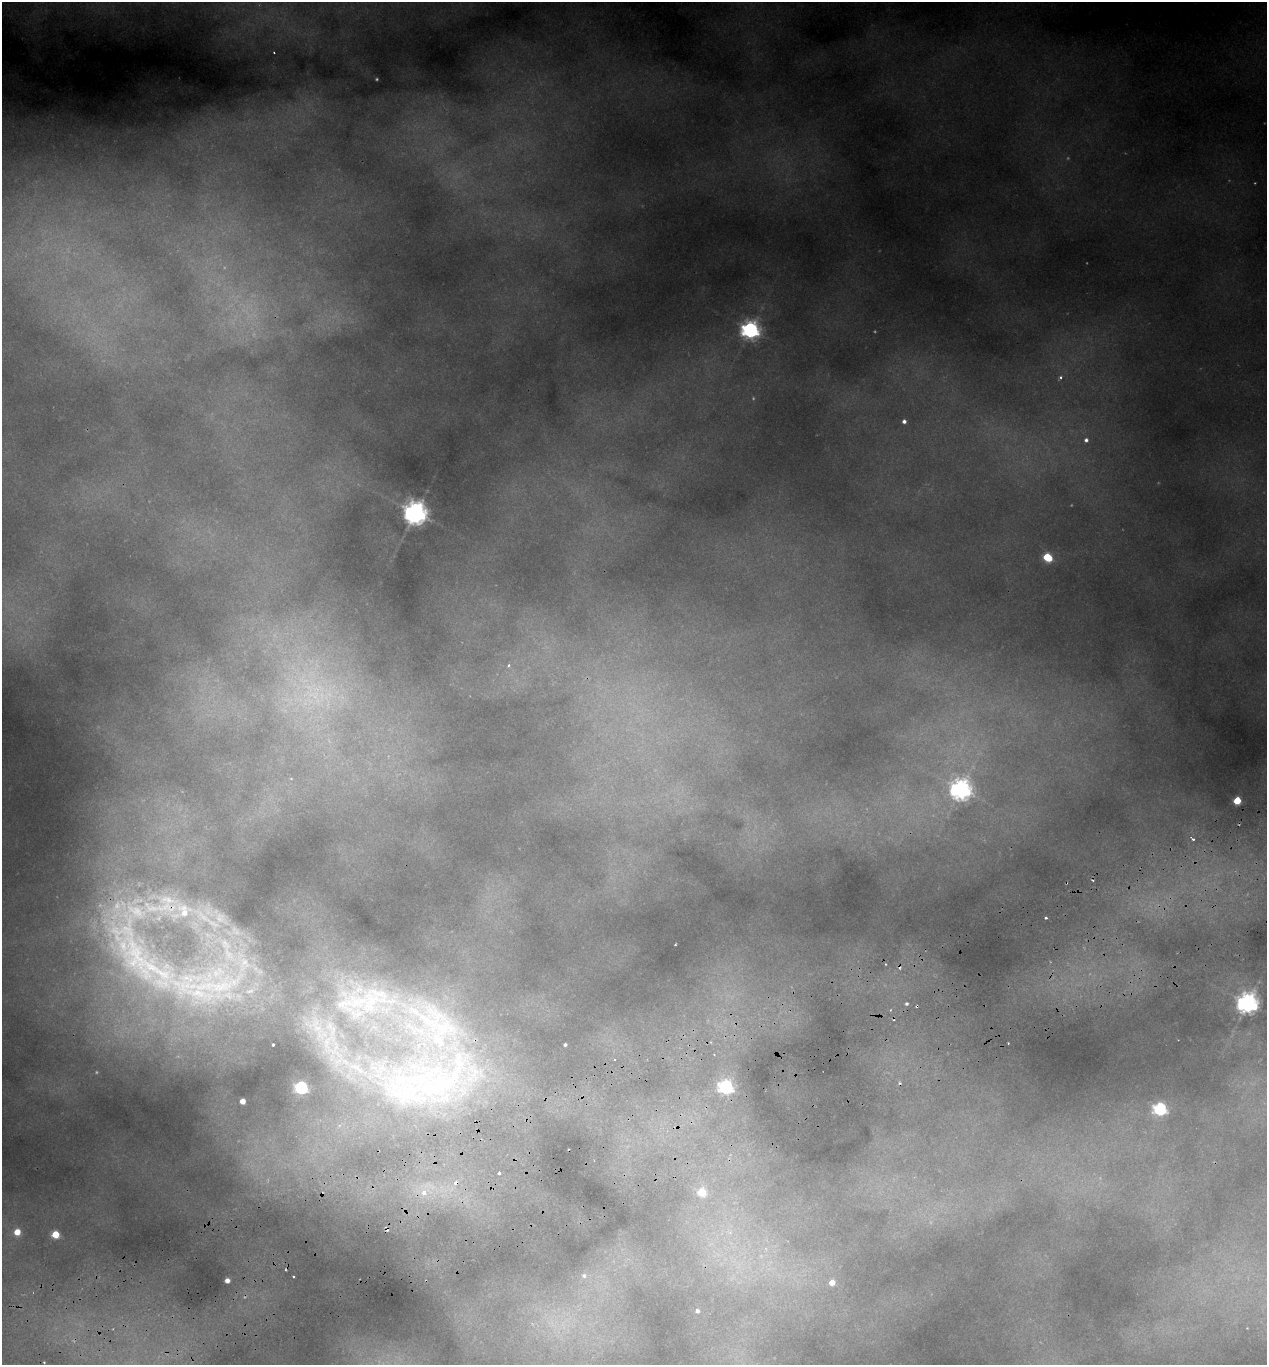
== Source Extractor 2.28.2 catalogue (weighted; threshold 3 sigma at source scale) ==
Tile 7 of 4 x 4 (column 3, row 2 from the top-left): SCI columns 2659-3923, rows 2789-4151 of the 5369 x 5573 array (HDU 1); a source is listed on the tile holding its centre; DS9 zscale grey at full resolution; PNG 1269 x 1367 px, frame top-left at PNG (2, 2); no overlay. Shown black and unused: <1% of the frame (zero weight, under 2 of 3 exposures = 4% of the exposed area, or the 3 px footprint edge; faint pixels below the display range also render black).
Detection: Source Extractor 2.28.2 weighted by HDU 2 'WHT'; one run over the whole footprint, this tile lists its part. Background 0.145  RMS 0.0072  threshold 0.0323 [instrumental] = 3 sigma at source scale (4.5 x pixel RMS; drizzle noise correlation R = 1.50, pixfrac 1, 0.0396/0.0396 arcsec/px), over >= 5 px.
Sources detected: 66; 11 too faint to see at this stretch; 10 cosmic-ray / hot-pixel residue — not listed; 9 inside a brighter listed object's ellipse — not listed separately; the other 36 listed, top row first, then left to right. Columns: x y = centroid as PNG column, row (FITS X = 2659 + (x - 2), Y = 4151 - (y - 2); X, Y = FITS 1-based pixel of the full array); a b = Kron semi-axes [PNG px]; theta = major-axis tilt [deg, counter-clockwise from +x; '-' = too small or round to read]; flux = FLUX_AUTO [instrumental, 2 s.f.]
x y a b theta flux
750 330 7 7 - 360
1061 377 6 6 - 1.9
904 421 4 4 - 2.2
1086 440 6 5 - 2.3
415 513 7 7 - 760
1048 557 6 5 - 37
508 665 7 4 82 1.4
961 789 8 8 - 500
1237 801 5 5 - 25
1193 839 5 3 - 1.4
163 905 122 31 9 98
1046 918 3 3 - 1.2
675 945 2 2 - 0.47
886 964 3 2 - 0.59
196 986 128 61 3 240
365 1001 111 56 1 170
1247 1003 7 7 - 560
906 1004 5 4 - 1.3
917 1006 3 2 - 1.1
1008 1043 2 2 - 0.52
273 1045 3 2 - 0.7
714 1054 4 4 - 0.93
429 1080 149 73 6 350
726 1087 6 6 - 170
243 1101 4 4 - 8.1
1160 1109 6 6 - 110
499 1173 3 3 - 1.5
424 1192 8 6 -81 6.5
702 1192 5 5 - 29
17 1232 5 5 - 14
55 1234 5 5 - 25
584 1276 8 7 - 2.9
227 1281 4 4 - 4.3
832 1283 5 5 - 8.6
697 1311 5 5 - 2.1
44 1362 2 2 - 0.71
Overlapping masked pixels (flux is a lower limit): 3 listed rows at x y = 163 905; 917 1006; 429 1080